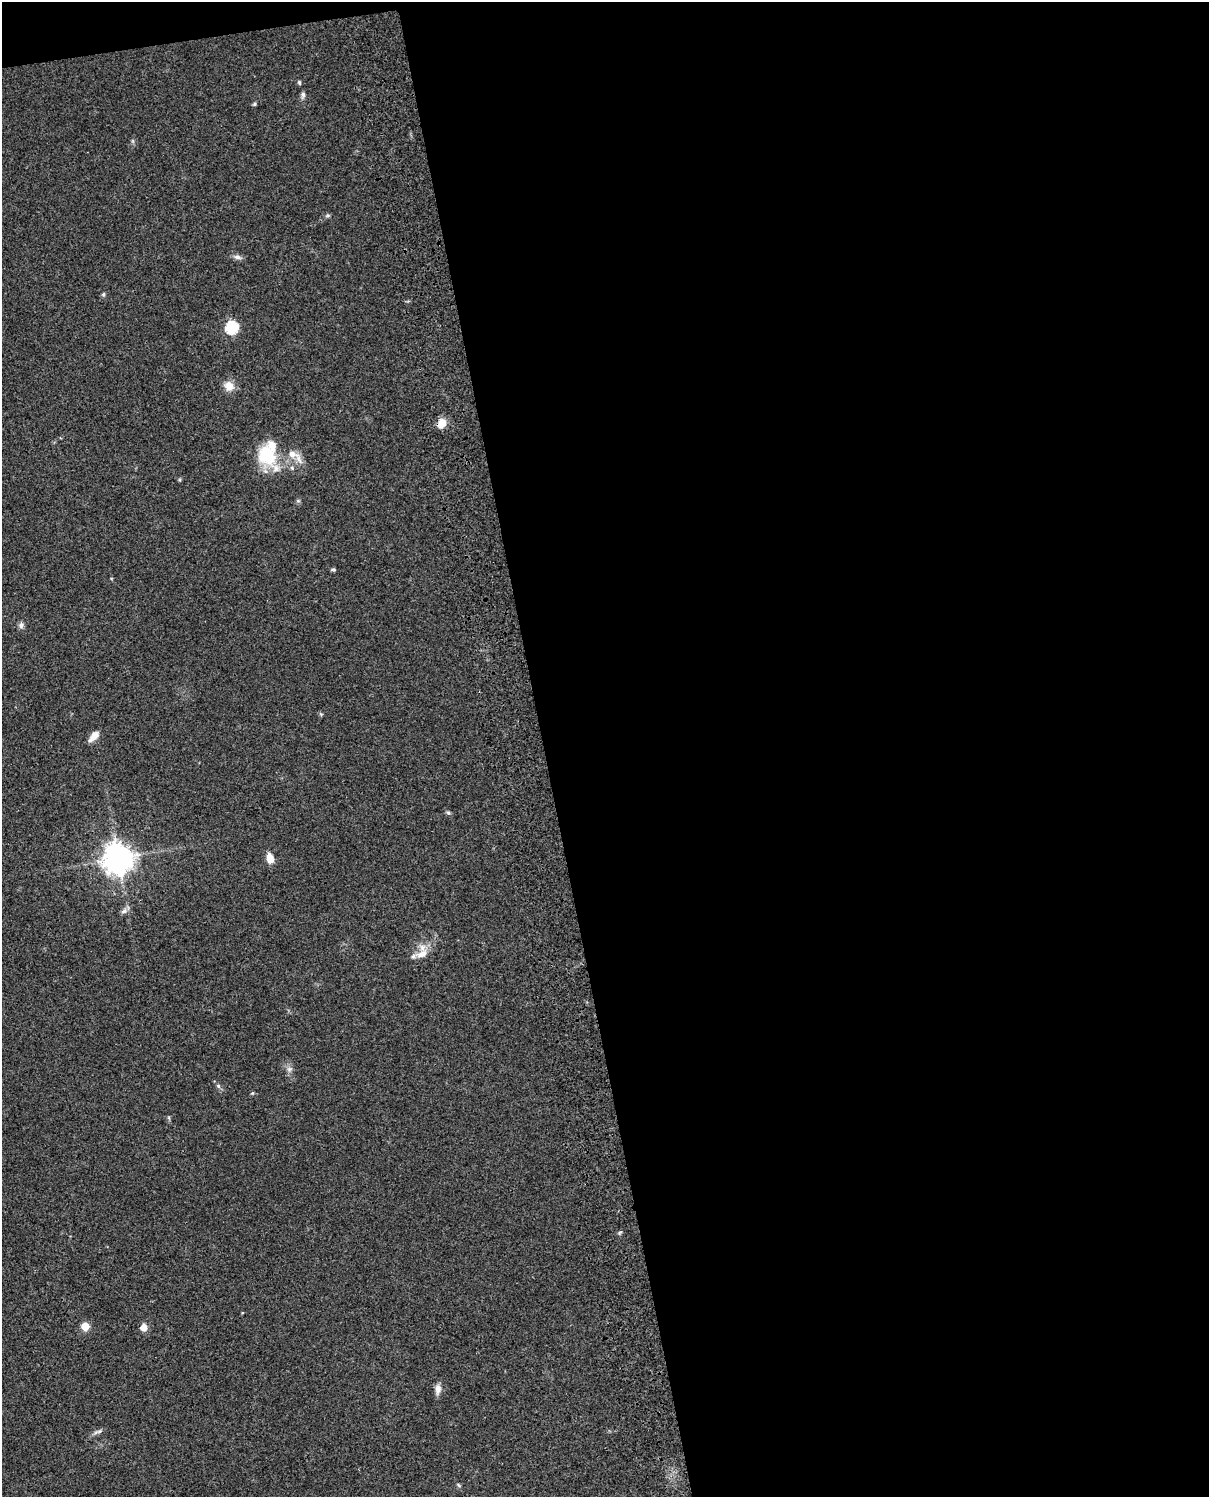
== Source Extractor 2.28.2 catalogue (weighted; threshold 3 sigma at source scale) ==
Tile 4 of 4 x 3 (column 4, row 1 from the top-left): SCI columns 3761-4967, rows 3267-4761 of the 5086 x 4924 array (HDU 1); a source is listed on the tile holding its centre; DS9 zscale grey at full resolution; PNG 1211 x 1499 px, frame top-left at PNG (2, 2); no overlay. Shown black and unused: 56% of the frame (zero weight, under 3 of 4 exposures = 6% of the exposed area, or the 3 px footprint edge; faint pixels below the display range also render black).
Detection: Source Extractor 2.28.2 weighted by HDU 2 'WHT'; one run over the whole footprint, this tile lists its part. Background 0.101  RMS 0.0064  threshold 0.0288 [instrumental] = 3 sigma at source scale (4.5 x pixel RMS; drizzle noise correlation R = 1.50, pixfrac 1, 0.05/0.05 arcsec/px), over >= 5 px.
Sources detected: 29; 3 inside a brighter listed object's ellipse — not listed separately; the other 26 listed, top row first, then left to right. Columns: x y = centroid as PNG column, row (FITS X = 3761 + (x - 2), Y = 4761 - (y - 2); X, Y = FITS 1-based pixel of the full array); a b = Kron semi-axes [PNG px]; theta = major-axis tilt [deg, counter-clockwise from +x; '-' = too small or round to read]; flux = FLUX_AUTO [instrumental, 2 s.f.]
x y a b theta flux
299 82 5 4 - 0.93
303 95 10 5 81 1.7
254 104 6 4 48 0.9
237 257 10 6 -13 2.4
103 294 6 5 - 0.92
232 327 6 6 - 72
229 386 13 11 -63 6.2
442 423 11 9 62 6.7
294 455 27 10 -39 8
266 456 33 22 -58 28
333 570 6 4 -13 1
21 625 9 7 -88 1.9
94 736 14 8 45 4.7
448 813 6 5 - 1.1
118 858 10 9 - 850
270 858 11 7 -75 6.6
124 911 10 7 24 2.2
422 954 17 10 34 6.8
289 1069 8 6 1 2
218 1086 6 5 - 1.2
252 1093 5 5 - 0.66
85 1326 5 5 - 19
143 1327 5 5 - 9.9
438 1389 14 7 89 3.6
96 1432 10 5 29 1.9
459 1485 6 4 -46 0.84